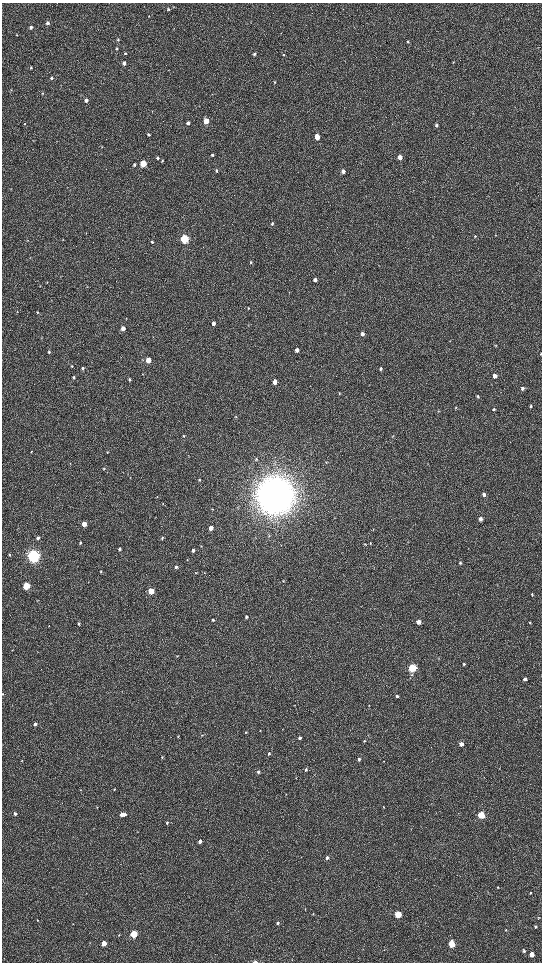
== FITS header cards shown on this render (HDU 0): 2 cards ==
NAXIS1  =                 1080 / length of data axis 1
NAXIS2  =                 1920 / length of data axis 2

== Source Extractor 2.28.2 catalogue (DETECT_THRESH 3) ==
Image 1080 x 1920 px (HDU 0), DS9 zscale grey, zoomed out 1/2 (1 PNG px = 2 x 2 image px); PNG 544 x 964 px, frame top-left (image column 1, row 1919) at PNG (2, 3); no overlay
Background 525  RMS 36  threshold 109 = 3 sigma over >= 5 px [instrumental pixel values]
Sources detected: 169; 6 cannot appear on this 1/2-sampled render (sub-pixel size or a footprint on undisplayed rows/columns) and are not listed; the other 163 listed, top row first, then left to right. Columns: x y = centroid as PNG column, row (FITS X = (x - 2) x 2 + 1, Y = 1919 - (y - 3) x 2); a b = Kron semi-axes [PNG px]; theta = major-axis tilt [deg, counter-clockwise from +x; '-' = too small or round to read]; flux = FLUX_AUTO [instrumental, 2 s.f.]
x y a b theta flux
168 9 5 4 - 1.0e+04
149 16 3 3 - 5.2e+03
48 23 4 4 - 1.5e+04
31 27 4 3 - 1.4e+04
16 34 3 2 - 3.5e+03
118 40 4 3 - 7.8e+03
408 42 3 3 - 6.2e+03
117 49 3 2 - 7.4e+03
125 53 4 3 - 5.7e+03
254 54 4 3 - 1.1e+04
284 54 3 3 - 5.9e+03
453 62 4 3 - 4.9e+03
124 63 4 3 - 2.4e+04
31 68 4 4 - 7.9e+03
51 78 4 4 - 1.3e+04
275 82 3 3 - 5.8e+03
42 93 4 3 - 4.7e+03
86 100 4 4 - 3.3e+04
206 121 4 3 - 1.4e+05
188 123 4 3 - 2.4e+04
25 124 3 2 - 2.9e+03
436 125 4 3 - 1.1e+04
148 135 3 3 - 8.7e+03
317 137 4 3 - 1.0e+05
102 147 3 2 - 3.4e+03
212 155 3 3 - 1.2e+04
400 157 4 3 - 5.6e+04
157 158 4 3 - 1.2e+04
162 161 4 3 - 6.2e+03
134 164 4 3 - 9.8e+03
143 164 4 3 - 2.4e+05
217 170 3 3 - 9.6e+03
343 171 4 3 - 3.4e+04
424 182 3 2 - 2.5e+03
272 223 4 3 - 9.9e+03
475 236 3 3 - 6.0e+03
184 239 4 4 - 8.1e+05
152 242 3 3 - 9.5e+03
251 262 3 3 - 7.7e+03
315 280 4 3 - 2.6e+04
248 308 4 3 - 6.9e+03
37 312 3 3 - 4.7e+03
213 323 4 3 - 3.0e+04
123 328 4 4 - 3.8e+04
362 334 4 4 - 2.1e+04
496 346 3 3 - 4.1e+03
297 350 4 3 - 3.1e+04
49 352 4 3 - 1.1e+04
541 354 3 3 - 6.3e+03
148 360 4 3 - 1.1e+05
71 366 3 3 - 4.6e+03
83 368 4 3 - 1.2e+04
380 369 4 3 - 1.1e+04
494 376 4 3 - 3.8e+04
74 377 4 3 - 9.7e+03
129 380 4 3 - 1.2e+04
275 382 4 3 - 4.9e+04
522 388 4 3 - 1.9e+04
339 393 4 3 - 6.4e+03
478 396 3 3 - 9.8e+03
530 406 3 3 - 8.6e+03
456 408 4 2 - 5.2e+03
494 409 3 3 - 8.0e+03
236 417 4 2 - 4.2e+03
184 436 5 4 - 9.2e+03
392 436 3 3 - 4.8e+03
31 452 3 3 - 5.5e+03
107 452 3 3 - 5.2e+03
256 459 6 4 79 1.2e+04
326 462 4 2 - 4.3e+03
70 464 3 2 - 3.2e+03
104 469 4 3 - 6.4e+03
199 480 3 3 - 8.5e+03
484 494 4 3 - 2.4e+04
275 495 14 13 - 2.0e+07
157 497 3 2 - 4.1e+03
163 504 4 3 - 5.2e+03
212 509 3 3 - 5.0e+03
480 519 4 3 - 2.8e+04
84 524 4 3 - 7.7e+04
211 528 3 3 - 6.1e+04
373 529 3 3 - 4.2e+03
269 536 4 3 - 5.4e+03
38 538 4 3 - 1.6e+04
162 538 4 3 - 1.0e+04
80 543 3 3 - 1.0e+04
370 543 4 3 - 5.9e+03
365 544 4 2 - 5.5e+03
201 546 3 2 - 3.8e+03
119 549 4 3 - 1.2e+04
193 550 4 3 - 1.8e+04
9 554 3 3 - 6.0e+03
33 556 5 4 - 2.8e+06
187 560 2 2 - 3.1e+03
460 563 3 3 - 8.9e+03
176 567 4 4 - 1.3e+04
101 571 4 2 - 5.5e+03
196 573 3 3 - 4.9e+03
204 573 3 2 - 4.1e+03
283 581 3 2 - 4.2e+03
26 586 4 3 - 3.8e+05
151 591 4 3 - 1.8e+05
532 594 3 3 - 8.1e+03
37 600 4 2 - 5.3e+03
246 617 3 3 - 1.3e+04
213 620 4 3 - 7.9e+03
418 622 3 3 - 6.4e+04
79 623 3 3 - 9.1e+03
530 623 3 2 - 5.6e+03
177 656 3 3 - 5.3e+03
438 658 3 2 - 3.7e+03
464 664 3 3 - 1.0e+04
412 668 4 3 - 8.3e+05
525 679 3 3 - 2.3e+04
3 694 3 2 - 3.9e+03
397 696 3 3 - 1.6e+04
295 705 3 2 - 3.0e+03
35 724 4 3 - 2.3e+04
260 730 3 2 - 2.6e+03
246 732 3 3 - 5.2e+03
202 735 2 2 - 3.1e+03
178 736 3 2 - 3.8e+03
300 738 3 3 - 2.0e+04
364 741 3 3 - 6.7e+03
461 744 3 3 - 7.0e+04
269 753 4 3 - 1.2e+04
162 757 3 3 - 6.1e+03
359 759 3 3 - 1.8e+04
22 761 3 2 - 3.5e+03
384 761 2 2 - 2.6e+03
306 769 4 3 - 8.9e+03
258 772 3 3 - 1.7e+04
114 789 3 3 - 6.5e+03
80 790 3 2 - 3.7e+03
286 794 2 2 - 2.7e+03
97 807 3 2 - 3.0e+03
384 807 3 2 - 5.2e+03
15 814 4 3 - 1.7e+04
125 814 3 3 - 1.5e+04
122 815 3 3 - 4.4e+04
481 815 4 3 - 4.5e+05
167 823 3 2 - 9.1e+03
200 841 3 3 - 3.2e+04
327 858 3 3 - 1.9e+04
498 887 4 3 - 5.8e+03
488 893 3 2 - 3.5e+03
530 893 3 3 - 6.4e+03
305 909 3 2 - 3.6e+03
313 914 3 2 - 3.8e+03
398 914 3 3 - 3.9e+05
539 917 3 2 - 4.0e+03
37 920 3 2 - 3.9e+03
277 923 3 3 - 1.6e+04
73 924 3 2 - 4.3e+03
535 926 3 3 - 1.1e+04
506 930 3 2 - 3.8e+03
133 934 4 3 - 4.7e+05
119 935 3 3 - 4.5e+03
104 943 3 3 - 1.3e+05
452 944 4 3 - 2.4e+05
524 951 3 3 - 1.2e+04
532 954 4 3 - 7.1e+04
255 962 5 2 - 1.3e+04
At the frame edge (FLAGS 8, measured only in part): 3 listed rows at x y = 541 354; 3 694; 255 962
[6 sub-pixel or undisplayed-footprint detections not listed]